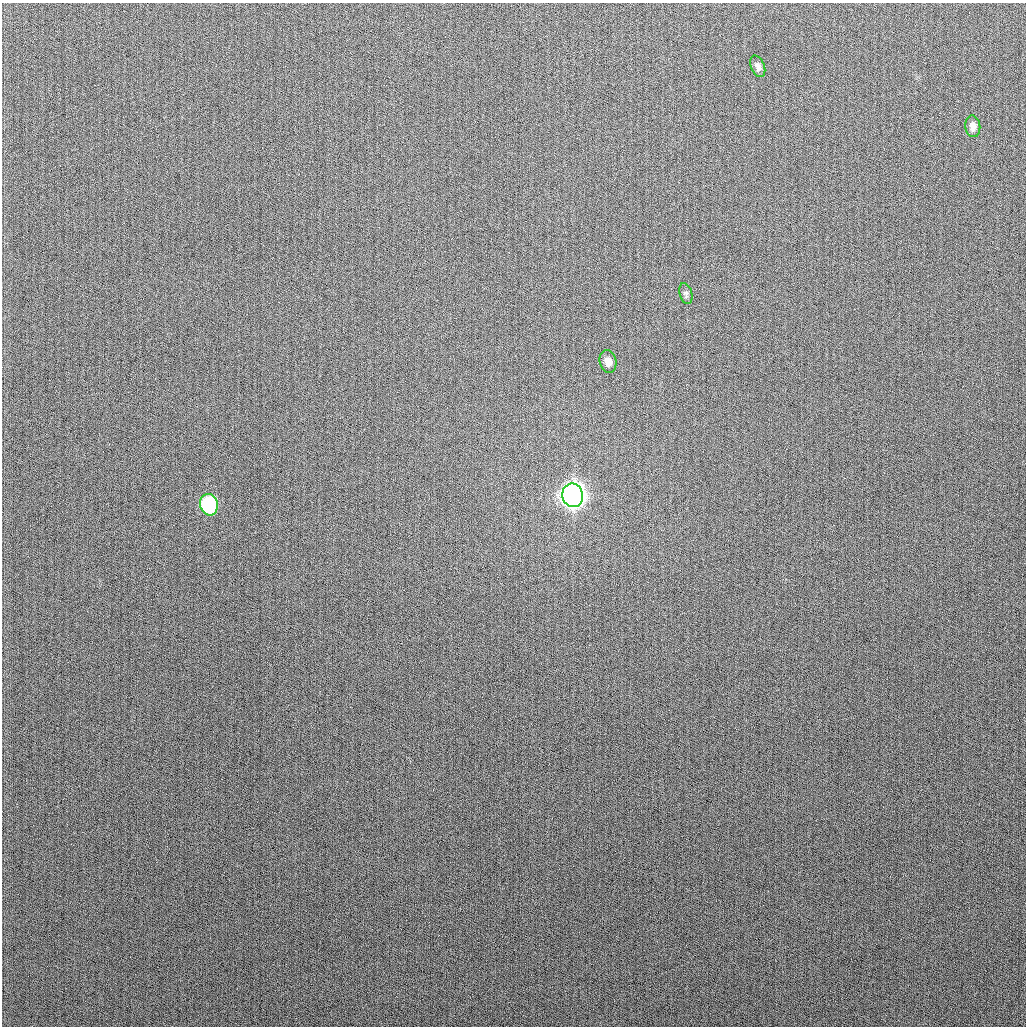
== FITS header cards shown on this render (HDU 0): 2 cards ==
NAXIS1  =                 1024
NAXIS2  =                 1024

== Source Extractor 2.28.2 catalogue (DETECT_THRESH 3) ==
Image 1024 x 1024 px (HDU 0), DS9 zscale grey, 1 PNG px = 1 image px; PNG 1028 x 1028 px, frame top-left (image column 1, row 1024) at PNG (2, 3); each listed source drawn as its Kron ellipse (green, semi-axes under 4 px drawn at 4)
Background 266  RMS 10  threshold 31.2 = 3 sigma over >= 5 px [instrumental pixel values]
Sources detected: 6; all 6 listed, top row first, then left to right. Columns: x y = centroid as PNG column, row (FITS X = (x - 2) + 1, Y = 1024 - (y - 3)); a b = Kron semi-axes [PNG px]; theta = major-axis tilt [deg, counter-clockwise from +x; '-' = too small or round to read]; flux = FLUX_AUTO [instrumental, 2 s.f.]
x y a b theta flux
758 66 11 6 -68 2800
973 126 11 7 -83 4400
686 294 11 6 -74 1900
608 361 11 8 -78 5200
573 495 12 10 -78 770000
209 505 11 9 -72 84000